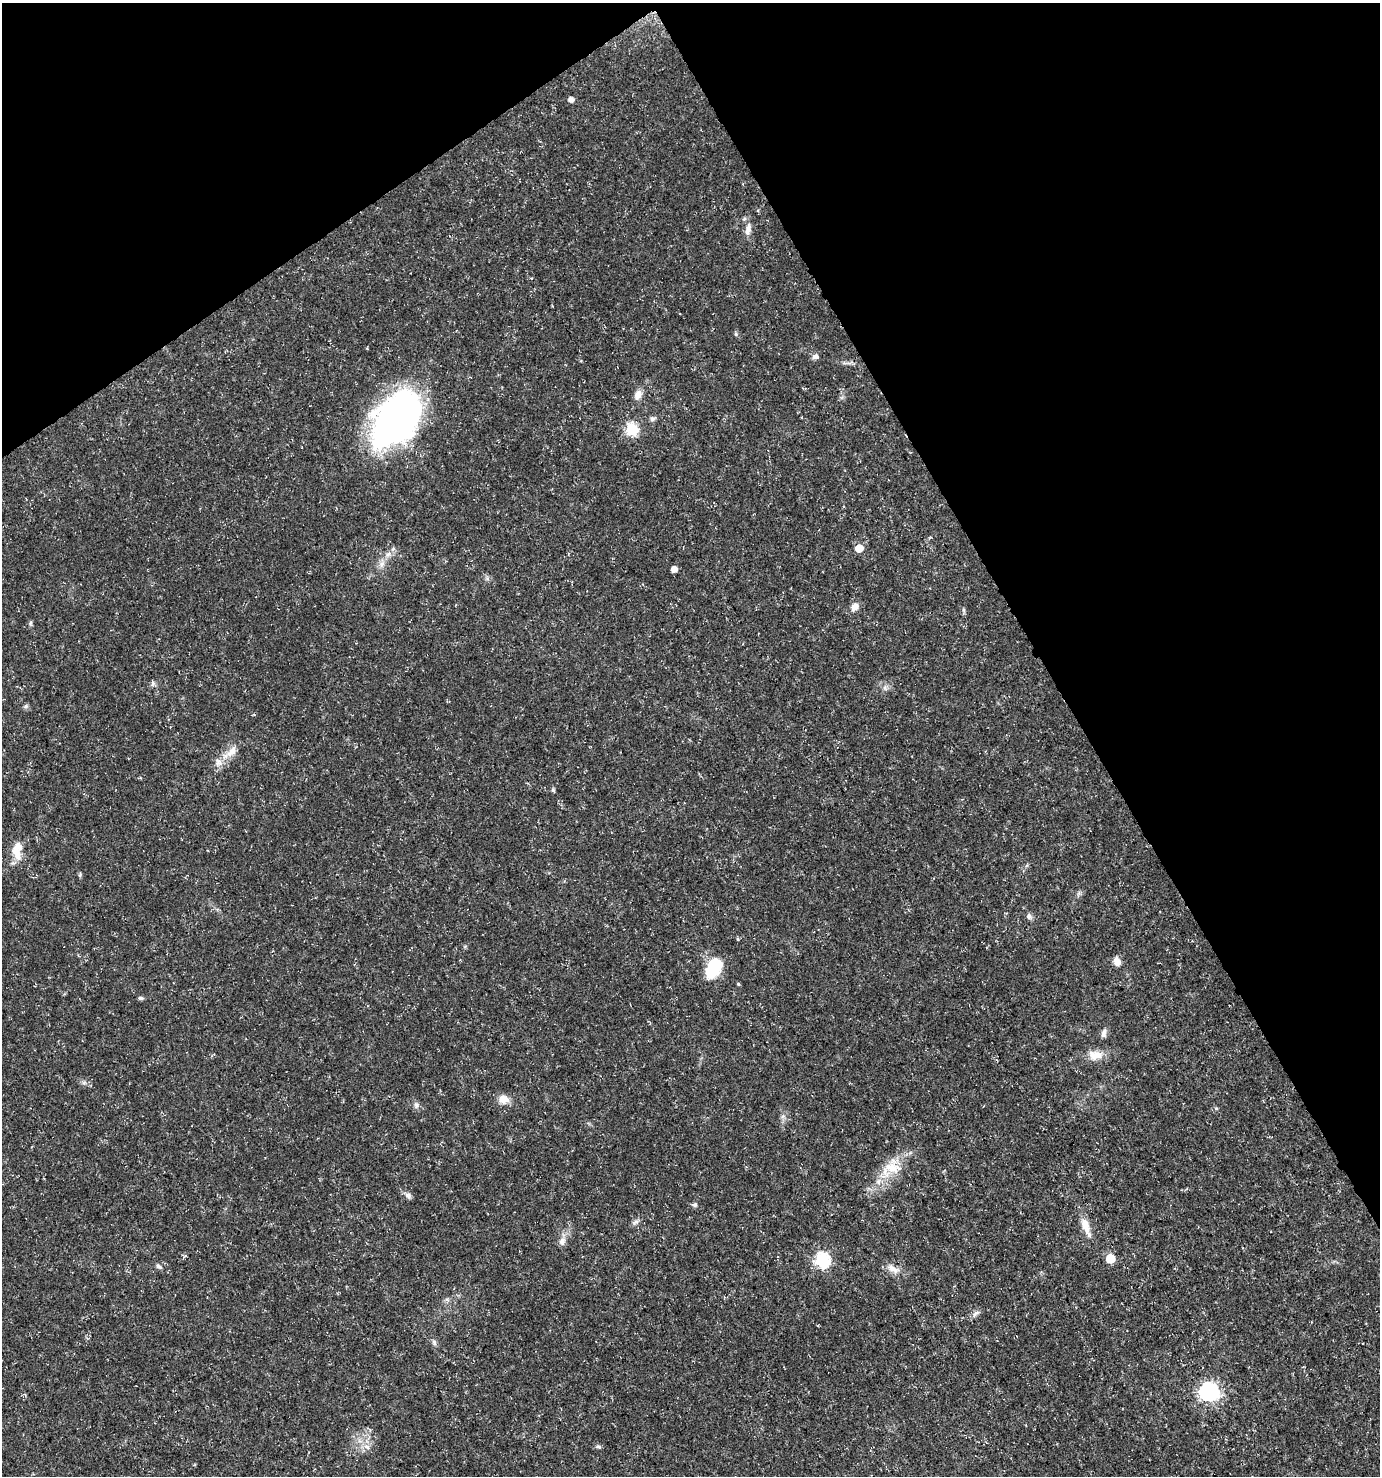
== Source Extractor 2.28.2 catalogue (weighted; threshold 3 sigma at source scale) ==
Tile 3 of 4 x 4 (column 3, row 1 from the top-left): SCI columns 2876-4253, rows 4425-5898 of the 5812 x 5898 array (HDU 1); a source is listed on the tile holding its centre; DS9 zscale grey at full resolution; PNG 1382 x 1478 px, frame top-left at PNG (2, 3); no overlay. Shown black and unused: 29% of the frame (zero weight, under 3 of 5 exposures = <1% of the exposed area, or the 3 px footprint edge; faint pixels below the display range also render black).
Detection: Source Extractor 2.28.2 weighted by HDU 2 'WHT'; one run over the whole footprint, this tile lists its part. Background 0.0146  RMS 0.0018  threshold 0.00822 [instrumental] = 3 sigma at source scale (4.5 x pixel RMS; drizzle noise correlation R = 1.50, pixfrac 1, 0.0396/0.0396 arcsec/px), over >= 5 px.
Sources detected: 46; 2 inside a brighter listed object's ellipse — not listed separately; the other 44 listed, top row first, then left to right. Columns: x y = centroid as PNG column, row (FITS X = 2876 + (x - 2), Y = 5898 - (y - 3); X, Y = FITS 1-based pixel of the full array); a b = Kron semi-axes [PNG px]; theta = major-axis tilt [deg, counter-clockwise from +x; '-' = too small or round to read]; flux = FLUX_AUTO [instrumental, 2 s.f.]
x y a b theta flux
571 100 5 5 - 0.9
748 230 17 7 78 1.3
736 334 6 4 -88 0.24
815 357 9 7 12 0.67
638 395 13 8 65 1.3
397 419 58 34 52 80
652 419 8 6 16 0.45
632 429 6 6 - 19
859 548 5 5 - 3.1
388 554 8 6 23 0.72
382 564 10 6 71 0.85
674 569 5 5 - 1.3
855 607 12 8 55 1.3
964 610 6 4 -89 0.29
30 623 7 4 89 0.29
153 683 7 4 89 0.34
26 706 7 5 17 0.38
232 751 20 10 50 2.2
553 790 5 4 - 0.3
16 852 22 11 -63 2.6
1029 916 8 7 - 0.56
1117 961 10 7 -64 1.2
714 967 21 14 63 7.4
738 984 5 4 - 0.23
141 998 7 4 -2 0.34
1104 1033 12 6 74 0.76
1095 1055 21 12 1 2.4
504 1099 12 10 -11 1.9
416 1105 9 7 -79 0.59
893 1167 26 19 0 4.6
408 1195 8 7 - 0.57
695 1205 7 6 - 0.36
635 1222 11 5 33 0.55
1085 1225 23 9 -72 2.2
562 1241 11 9 65 1.1
1110 1258 6 5 - 7
822 1260 7 7 - 32
159 1266 9 5 -27 0.43
893 1269 18 8 -32 1.5
976 1313 11 5 31 0.66
434 1342 9 5 -75 0.51
1209 1391 7 7 - 59
367 1447 9 6 -31 0.76
598 1447 7 4 -18 0.32